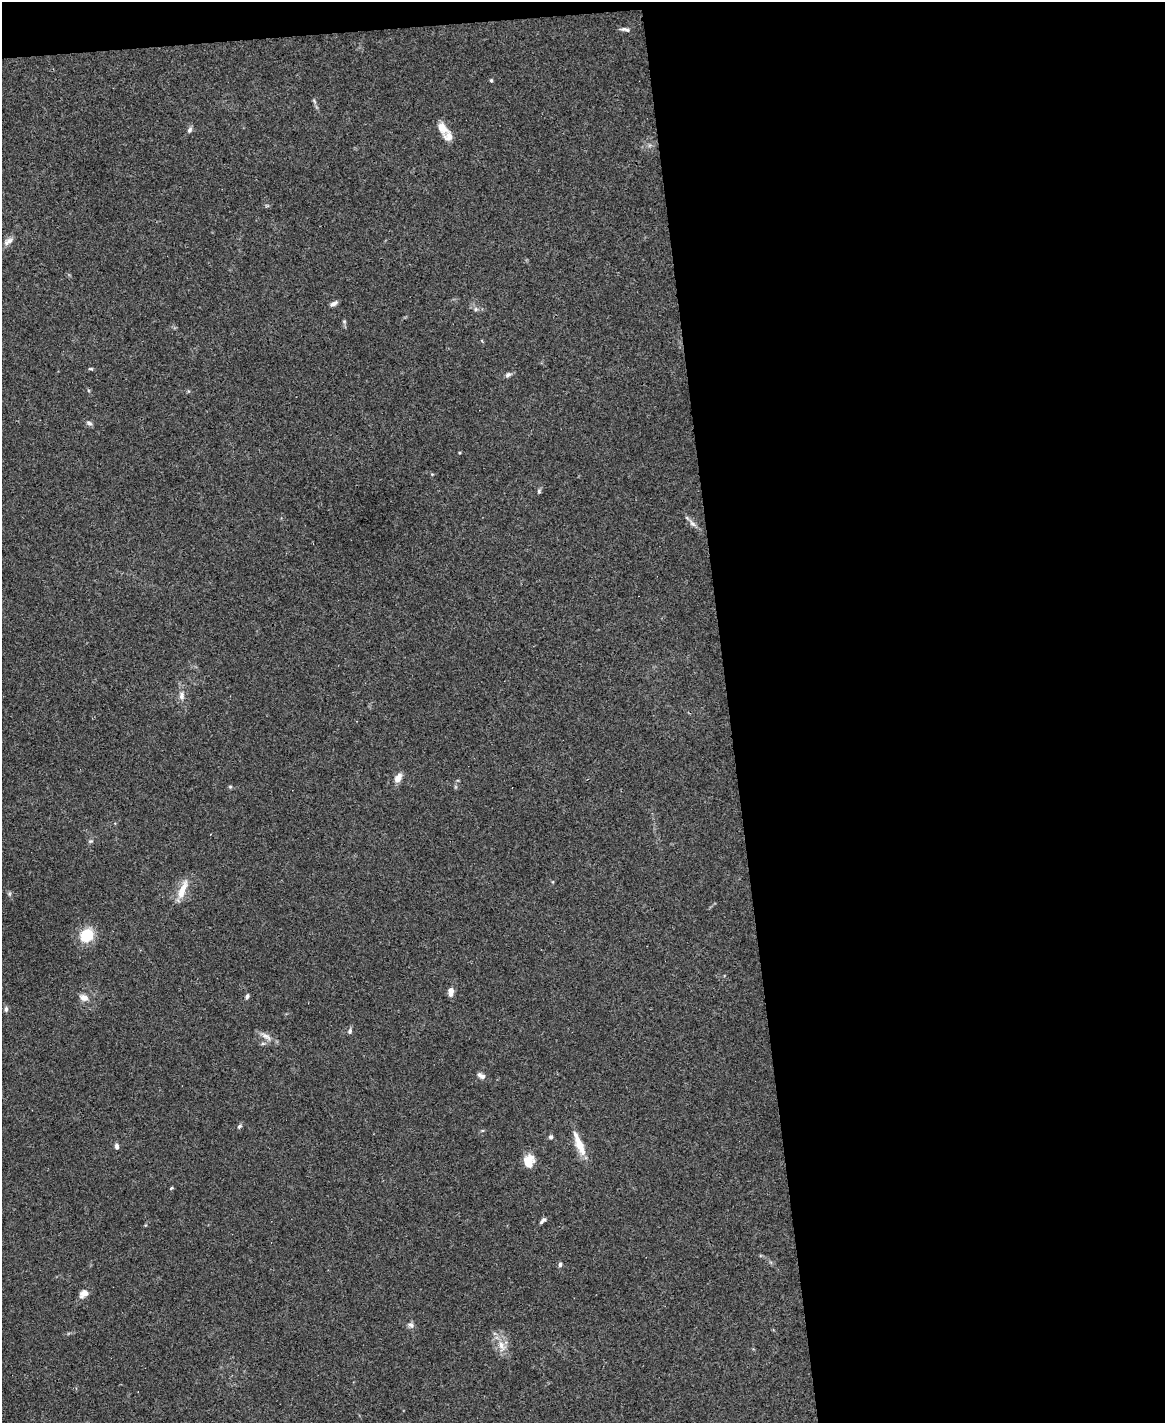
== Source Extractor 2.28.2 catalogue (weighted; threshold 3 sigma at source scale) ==
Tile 4 of 4 x 3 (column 4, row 1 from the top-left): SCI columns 3494-4656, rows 3081-4501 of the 4656 x 4633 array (HDU 1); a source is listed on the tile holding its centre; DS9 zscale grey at full resolution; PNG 1167 x 1425 px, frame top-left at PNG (2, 2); no overlay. Shown black and unused: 39% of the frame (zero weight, under 3 of 4 exposures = <1% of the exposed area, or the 3 px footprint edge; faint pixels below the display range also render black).
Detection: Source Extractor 2.28.2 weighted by HDU 2 'WHT'; one run over the whole footprint, this tile lists its part. Background 0.0537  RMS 0.0046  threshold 0.0206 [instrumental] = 3 sigma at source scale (4.5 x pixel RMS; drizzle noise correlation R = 1.50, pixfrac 1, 0.05/0.05 arcsec/px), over >= 5 px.
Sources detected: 39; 1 inside a brighter listed object's ellipse — not listed separately; the other 38 listed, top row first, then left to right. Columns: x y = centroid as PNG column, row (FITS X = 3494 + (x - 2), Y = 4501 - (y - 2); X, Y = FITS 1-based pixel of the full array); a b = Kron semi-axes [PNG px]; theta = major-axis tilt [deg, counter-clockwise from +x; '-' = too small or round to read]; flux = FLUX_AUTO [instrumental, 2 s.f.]
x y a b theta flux
625 29 13 5 -11 1.4
491 80 5 4 - 0.7
442 128 17 11 -50 5
189 130 8 6 58 1.2
8 241 13 7 31 2.4
333 304 9 4 26 1.7
476 309 6 5 - 0.91
344 321 6 3 -19 0.5
91 369 6 4 -1 0.57
508 375 7 6 - 1.2
89 423 9 5 -17 1.1
539 491 6 5 - 0.76
692 524 11 5 -41 1.8
182 696 11 7 89 2.4
398 778 10 6 64 4.3
230 787 6 4 0 0.57
91 841 7 4 1 0.62
182 890 28 8 69 6.7
87 935 13 12 - 16
451 991 9 6 85 3.2
247 996 6 5 - 0.97
84 998 7 6 - 3.9
6 1009 8 5 89 1
350 1031 8 5 76 1.1
266 1036 17 7 -31 3
263 1043 6 4 18 0.75
481 1076 11 6 -31 1.9
239 1126 7 5 39 0.86
551 1137 6 5 - 0.95
579 1144 34 8 -68 7.9
116 1146 7 5 -83 1.3
529 1162 13 9 83 7.9
171 1188 5 4 - 0.51
543 1220 10 4 47 1.2
560 1265 6 4 88 1
84 1294 12 9 36 2.9
411 1325 9 7 -34 1.6
501 1346 19 9 -68 5.2